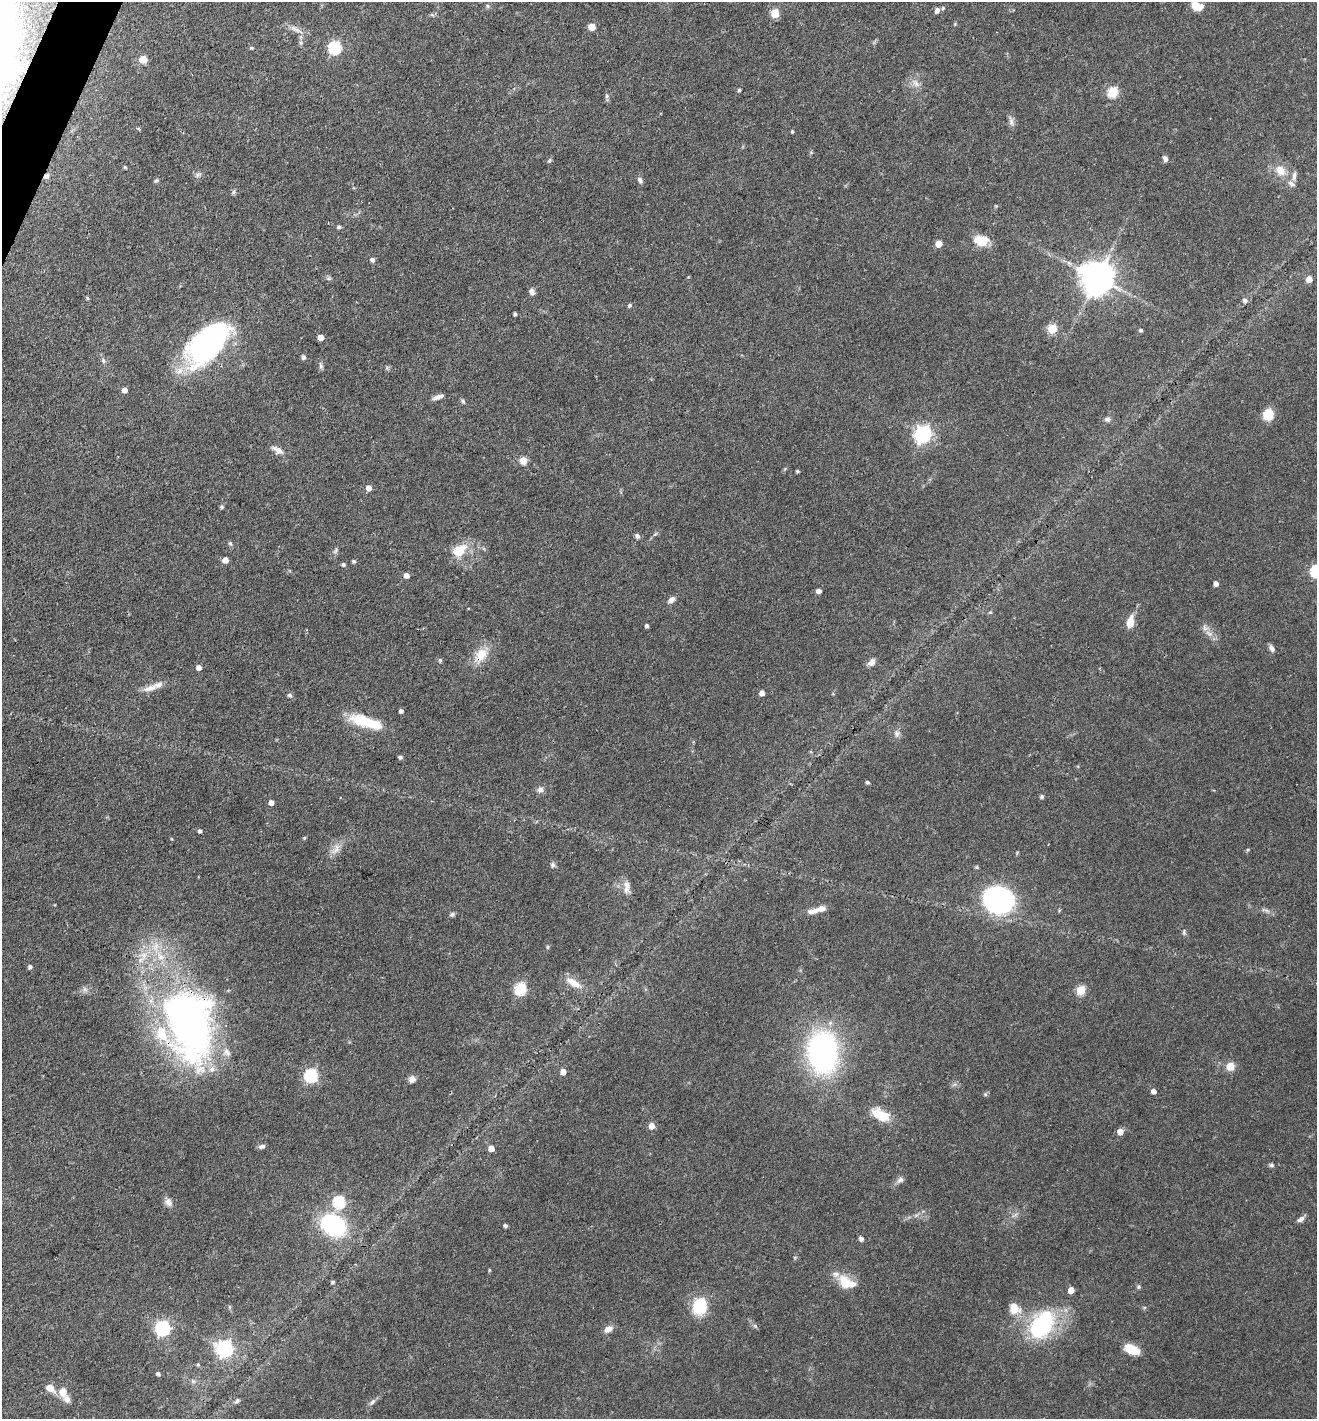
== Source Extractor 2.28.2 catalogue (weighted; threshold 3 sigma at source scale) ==
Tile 11 of 4 x 4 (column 3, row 3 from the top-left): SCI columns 2774-4088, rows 1420-2836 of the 5683 x 5673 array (HDU 1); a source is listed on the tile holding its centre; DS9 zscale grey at full resolution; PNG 1319 x 1421 px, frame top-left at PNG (2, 2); no overlay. Shown black and unused: <1% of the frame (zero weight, under 3 of 4 exposures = <1% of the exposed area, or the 3 px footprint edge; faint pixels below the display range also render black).
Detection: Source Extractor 2.28.2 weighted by HDU 2 'WHT'; one run over the whole footprint, this tile lists its part. Background 0.109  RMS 0.0045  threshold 0.02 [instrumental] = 3 sigma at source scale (4.5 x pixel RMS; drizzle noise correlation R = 1.50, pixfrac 1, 0.05/0.05 arcsec/px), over >= 5 px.
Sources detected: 156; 2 inside a brighter object's white glare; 1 cosmic-ray / hot-pixel residue — not listed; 9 inside a brighter listed object's ellipse — not listed separately; the other 144 listed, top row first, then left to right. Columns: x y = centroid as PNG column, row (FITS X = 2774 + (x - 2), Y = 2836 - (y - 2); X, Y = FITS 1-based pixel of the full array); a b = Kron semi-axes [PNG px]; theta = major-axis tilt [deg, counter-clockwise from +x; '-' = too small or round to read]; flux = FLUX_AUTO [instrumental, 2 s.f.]
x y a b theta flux
487 6 6 4 -88 0.66
1197 6 14 9 -21 5.8
943 8 5 4 - 0.57
937 10 6 5 - 1.8
775 13 5 5 - 15
592 27 5 5 - 7.1
295 29 18 6 -29 3
251 48 5 3 - 0.62
335 48 6 6 - 54
143 59 5 5 - 12
916 83 13 8 -45 2.8
739 90 4 4 - 0.8
1113 92 6 5 - 31
607 96 5 5 - 0.81
1011 121 13 6 -81 1.8
139 129 6 3 -32 0.54
792 131 4 3 - 0.62
1165 159 7 5 -69 1.4
549 160 7 4 69 0.74
125 167 4 3 - 0.57
1280 170 15 12 -50 6
198 175 8 4 45 1
1294 176 13 5 79 1.9
156 180 7 4 29 0.69
640 180 8 6 -63 1.4
1292 184 11 7 -38 1.9
234 192 7 4 88 0.76
339 227 5 4 - 1
981 241 17 12 -6 8.8
938 244 5 5 - 6.3
372 260 5 5 - 1.4
1097 278 10 10 - 960
1309 279 5 5 - 5
532 292 8 6 -71 1.8
88 298 4 4 - 0.61
1245 301 6 6 - 1.5
630 305 4 4 - 0.88
515 314 4 3 - 1.1
1052 329 5 5 - 19
1141 330 4 4 - 0.77
320 337 5 4 - 4.6
207 344 44 23 47 110
303 357 6 5 - 1.1
103 360 7 5 -74 1.1
321 366 8 5 -84 1.1
124 390 4 4 - 2.7
438 397 14 5 19 2.1
463 401 7 5 -67 0.77
1268 415 11 10 - 9
1108 419 8 7 - 1.5
923 434 7 6 - 150
278 450 17 7 -28 2.8
523 461 8 7 - 3.8
797 471 3 3 - 0.67
369 488 5 5 - 3.1
222 507 5 5 - 0.76
637 536 6 5 - 1.2
230 544 6 5 - 0.79
336 550 10 3 75 0.94
459 550 20 13 34 9.8
225 560 4 4 - 4.5
354 561 4 4 - 0.89
343 565 5 4 - 1.1
406 575 5 4 - 2.5
1216 583 5 4 - 2.1
819 591 4 4 - 2.4
671 600 9 6 45 2.3
1130 622 12 7 76 6.2
647 626 4 4 - 0.88
1209 633 12 6 -28 2.7
1271 648 9 5 -57 1.6
481 655 22 15 54 8.4
440 660 5 4 - 0.62
871 662 10 7 43 2.1
199 668 4 4 - 2.3
150 688 22 8 18 4
762 693 4 4 - 3
290 695 5 5 - 0.95
401 711 4 4 - 1.3
363 721 35 14 -11 14
897 734 10 8 -81 1.8
400 757 4 4 - 1.1
867 782 4 4 - 0.87
540 789 8 7 - 1.8
1042 797 6 5 - 0.77
271 802 4 4 - 2.6
200 831 4 4 - 1.1
304 838 4 4 - 0.55
336 849 18 9 60 3.9
553 865 7 6 - 1.1
977 867 5 4 - 0.56
627 886 17 8 88 3.3
998 900 24 22 -23 100
1266 910 15 4 -16 1.5
813 911 16 7 11 3.3
452 914 7 5 29 0.9
1184 932 8 5 -83 0.83
548 947 5 3 - 0.54
30 967 4 4 - 1.3
573 983 22 8 -31 5.5
520 989 6 5 - 44
1081 990 5 5 - 21
187 1020 87 53 -72 210
823 1052 34 25 -87 110
1230 1066 9 8 - 4.8
563 1072 5 4 - 3.5
311 1076 6 6 - 65
412 1079 8 8 - 2.1
1154 1091 4 4 - 2.5
985 1094 5 5 - 0.71
881 1115 24 13 -31 9.6
651 1126 5 5 - 4.6
1120 1132 5 5 - 4.3
262 1146 8 5 10 1.6
491 1148 5 4 - 4.4
1271 1165 7 5 -15 0.83
900 1180 10 7 41 1.7
168 1202 11 8 -63 2.5
339 1202 6 6 - 48
1301 1219 10 6 35 1.7
332 1225 20 15 -29 56
505 1226 4 4 - 0.81
861 1239 5 5 - 1.3
489 1270 4 4 - 0.43
333 1282 4 4 - 0.91
845 1283 22 13 -57 8.7
1139 1287 6 5 - 0.67
1071 1290 5 4 - 5.6
700 1306 17 14 70 18
230 1307 6 4 -90 0.56
1014 1309 17 14 -48 6.1
1041 1325 33 21 56 45
755 1326 5 5 - 0.74
162 1328 6 6 - 93
608 1329 10 7 28 2.9
225 1349 7 7 - 140
1132 1349 14 8 -23 12
198 1365 5 4 - 0.53
158 1374 5 4 - 0.89
193 1381 6 5 - 0.83
50 1388 10 7 -34 4.6
63 1392 11 9 -72 4.8
237 1401 7 5 40 0.99
372 1402 10 5 52 1.3
Overlapping masked pixels (flux is a lower limit): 2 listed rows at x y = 481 655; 187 1020
Isophote crosses this tile's border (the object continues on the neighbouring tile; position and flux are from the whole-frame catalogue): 1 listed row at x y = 1197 6